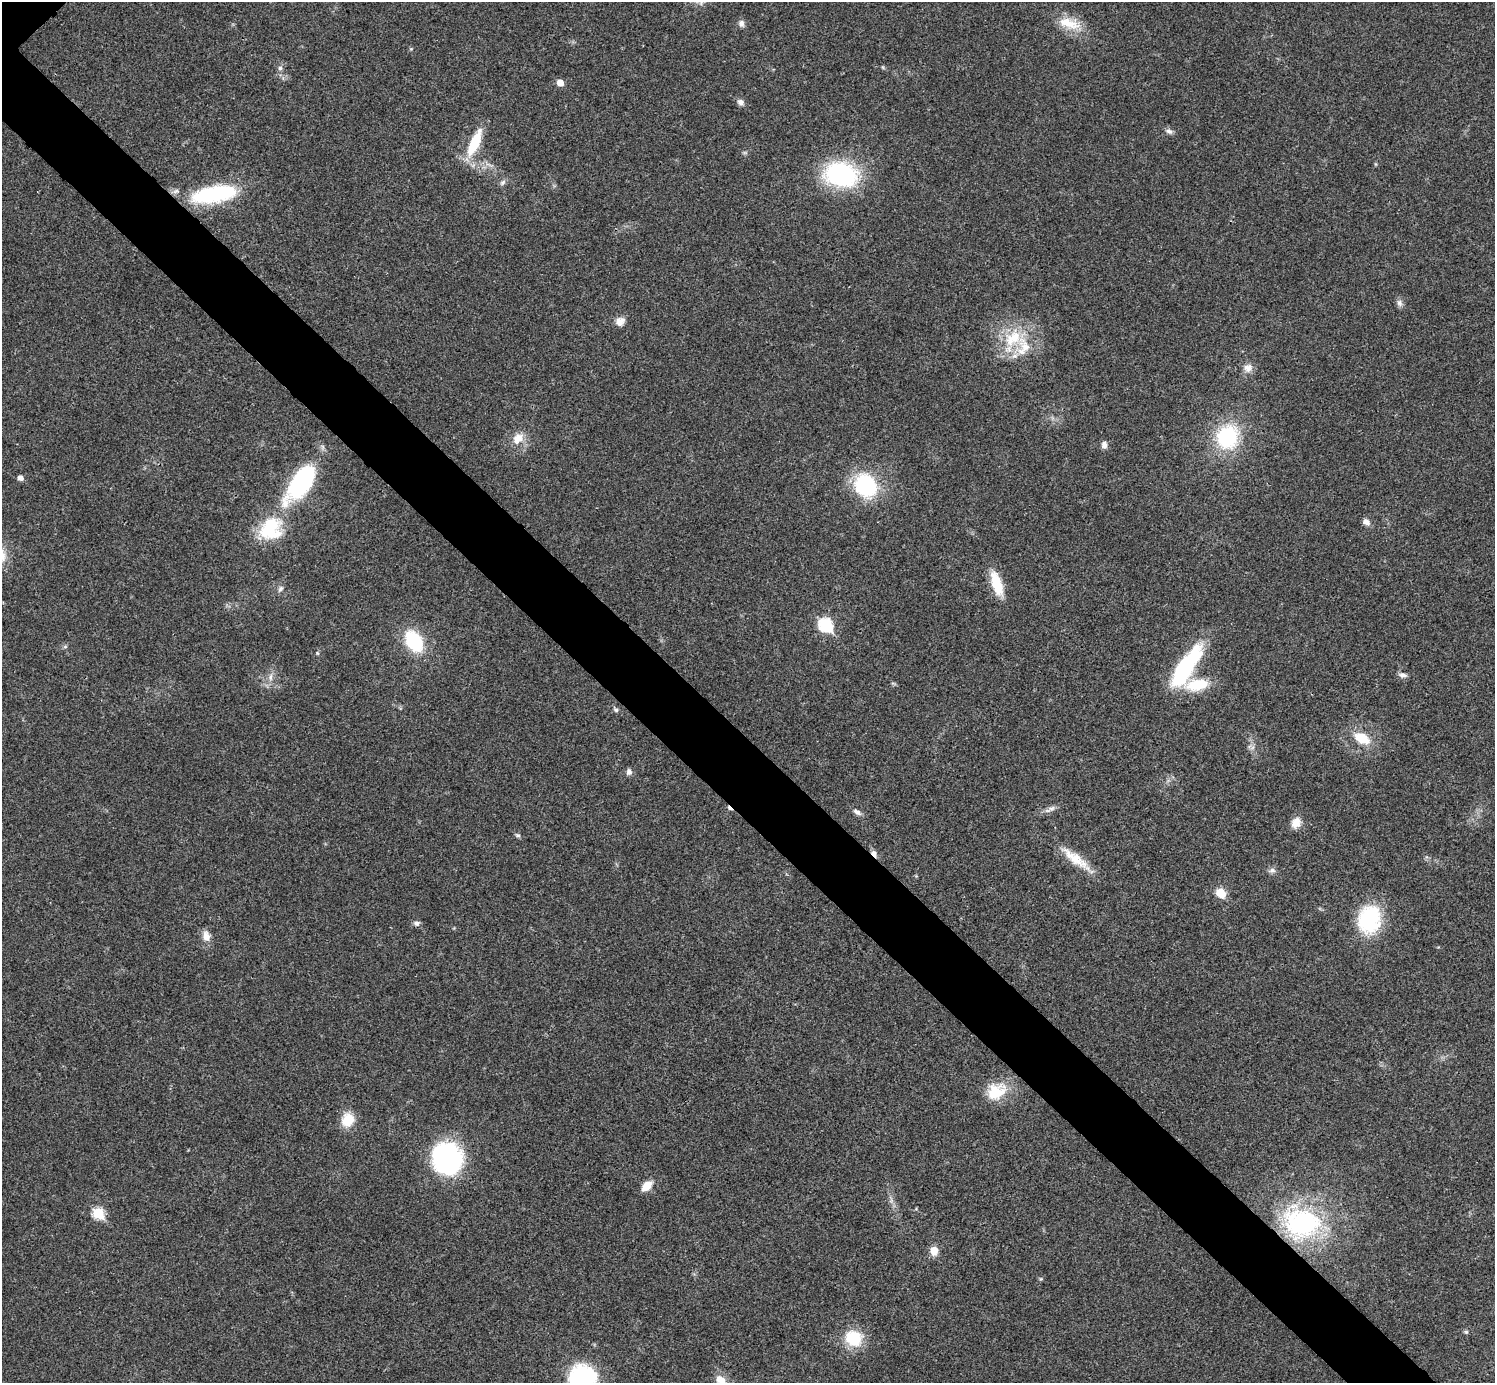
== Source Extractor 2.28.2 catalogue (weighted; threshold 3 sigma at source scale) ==
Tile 6 of 4 x 4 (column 2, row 2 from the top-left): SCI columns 1501-2993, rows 3063-4443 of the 5983 x 5983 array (HDU 1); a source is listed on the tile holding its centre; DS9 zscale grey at full resolution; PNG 1497 x 1385 px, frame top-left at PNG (2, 2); no overlay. Shown black and unused: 6% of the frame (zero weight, under 3 of 4 exposures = <1% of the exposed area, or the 3 px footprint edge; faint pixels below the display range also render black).
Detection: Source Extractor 2.28.2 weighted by HDU 2 'WHT'; one run over the whole footprint, this tile lists its part. Background 0.0192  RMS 0.004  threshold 0.0179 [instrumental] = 3 sigma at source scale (4.5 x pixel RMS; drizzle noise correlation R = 1.50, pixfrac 1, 0.05/0.05 arcsec/px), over >= 5 px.
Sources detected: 60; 1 cosmic-ray / hot-pixel residue — not listed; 3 inside a brighter listed object's ellipse — not listed separately; the other 56 listed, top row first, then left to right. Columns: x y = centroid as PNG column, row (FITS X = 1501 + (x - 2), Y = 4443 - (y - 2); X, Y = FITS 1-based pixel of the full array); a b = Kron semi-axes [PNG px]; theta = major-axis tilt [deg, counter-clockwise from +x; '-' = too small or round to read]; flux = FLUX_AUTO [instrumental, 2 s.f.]
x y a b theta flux
741 23 8 7 - 1.6
1069 23 32 13 -17 9.2
280 68 6 6 - 0.92
560 83 6 5 - 4
740 102 9 7 -29 1.7
1169 131 9 7 -23 1.4
475 143 30 10 66 15
841 174 25 19 -13 61
503 182 9 6 46 1.2
214 194 50 17 10 38
1399 303 10 7 -71 1.5
620 321 11 9 45 3
1013 338 30 20 41 17
1248 368 12 11 - 2.8
1227 437 23 20 68 32
518 438 17 12 52 5
1104 445 9 7 -81 1.8
20 478 5 5 - 1.8
301 483 49 21 55 46
865 486 26 23 -54 31
1366 522 9 7 -41 1.9
269 527 31 21 49 20
997 584 31 11 -72 10
280 589 8 6 58 1.1
825 625 7 6 - 47
414 641 20 13 -58 26
317 653 6 3 -71 0.44
1186 666 53 16 57 37
1402 675 10 7 -17 1.6
271 677 11 4 85 1.6
1197 685 31 15 9 13
616 710 7 5 -43 0.83
1362 738 19 12 -29 9.4
629 772 8 7 - 1.4
1052 808 12 6 27 1.7
857 812 11 6 -33 1.6
1296 823 15 11 57 3.8
517 835 7 5 -15 0.75
874 853 9 6 -63 1.5
1075 859 45 11 -37 9.8
1272 870 9 6 1 1.3
1221 893 9 8 - 6.9
1369 919 35 27 77 27
417 923 8 6 8 1.2
206 936 14 10 -80 3.3
996 1091 28 20 28 12
348 1120 16 13 63 8
447 1159 33 31 -48 54
647 1186 11 7 42 6.2
98 1213 6 6 - 27
1302 1223 46 36 -6 57
934 1251 10 8 -86 4
1466 1332 6 5 - 0.59
853 1338 16 13 -29 16
583 1378 27 26 - 42
720 1379 12 9 -38 4.2
Overlapping masked pixels (flux is a lower limit): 3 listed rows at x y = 214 194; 874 853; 1075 859
Isophote crosses this tile's border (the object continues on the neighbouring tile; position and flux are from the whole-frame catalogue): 2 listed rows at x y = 583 1378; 720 1379